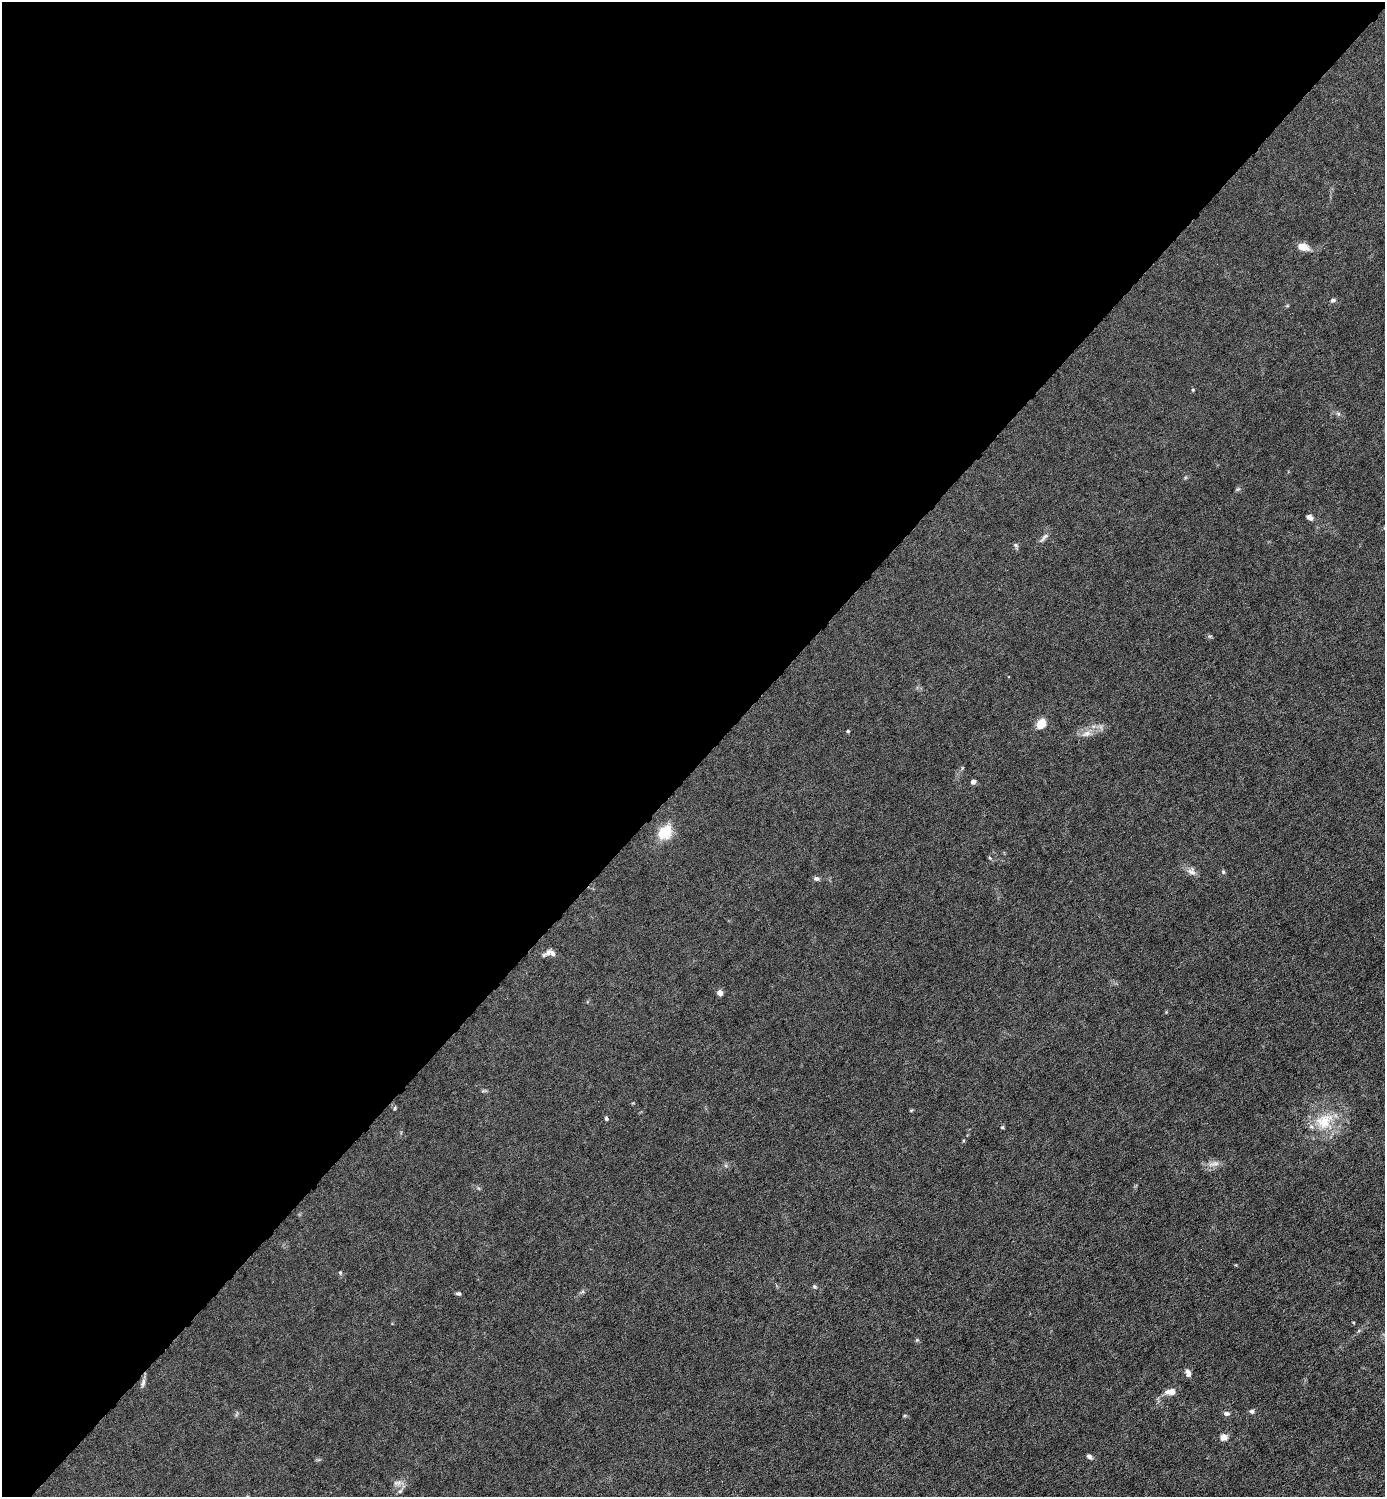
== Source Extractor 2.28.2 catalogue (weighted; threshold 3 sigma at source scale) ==
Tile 2 of 4 x 4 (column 2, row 1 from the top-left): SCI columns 1537-2919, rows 4486-5980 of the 5980 x 5980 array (HDU 1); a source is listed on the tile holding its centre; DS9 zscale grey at full resolution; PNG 1387 x 1499 px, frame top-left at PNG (2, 2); no overlay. Shown black and unused: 51% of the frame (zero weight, under 6 of 12 exposures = <1% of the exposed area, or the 3 px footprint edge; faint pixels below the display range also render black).
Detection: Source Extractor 2.28.2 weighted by HDU 2 'WHT'; one run over the whole footprint, this tile lists its part. Background 0.0143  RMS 0.003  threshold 0.0125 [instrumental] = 3 sigma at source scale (4.09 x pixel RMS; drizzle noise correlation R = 1.36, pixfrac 0.8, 0.05/0.05 arcsec/px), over >= 5 px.
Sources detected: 34; all 34 listed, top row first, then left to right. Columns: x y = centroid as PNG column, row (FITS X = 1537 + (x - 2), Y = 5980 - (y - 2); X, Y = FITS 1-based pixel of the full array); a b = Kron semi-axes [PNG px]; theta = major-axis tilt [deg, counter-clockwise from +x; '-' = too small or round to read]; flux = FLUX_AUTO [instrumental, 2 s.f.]
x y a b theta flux
1303 247 13 8 -14 2.7
1333 300 6 5 - 0.64
1193 390 4 4 - 0.28
1238 489 7 4 33 0.39
1310 518 8 5 -39 1
1044 537 18 4 45 0.99
1016 545 7 5 -23 0.53
1041 723 11 9 52 3.4
848 731 4 4 - 0.32
1086 734 12 7 26 1.8
973 782 6 5 - 0.84
664 832 11 9 45 10
1191 872 13 8 -24 1.5
1223 872 6 4 -70 0.4
816 878 8 6 -10 0.68
552 953 10 7 -49 1.4
720 993 4 4 - 2.7
395 1108 6 3 71 0.29
606 1118 5 4 - 0.4
1324 1121 27 21 38 9.6
1002 1127 5 4 - 0.31
1215 1164 17 4 6 1.3
340 1273 5 5 - 0.35
814 1286 5 5 - 0.48
458 1293 6 4 0 0.54
1188 1373 8 6 -70 1.4
143 1383 12 5 77 0.96
1171 1391 11 7 6 2.2
1252 1411 6 5 - 0.57
1226 1413 7 5 -7 0.87
1224 1437 6 5 - 2.6
1089 1456 6 5 - 0.77
397 1483 12 6 -7 1.2
400 1491 7 4 44 0.56